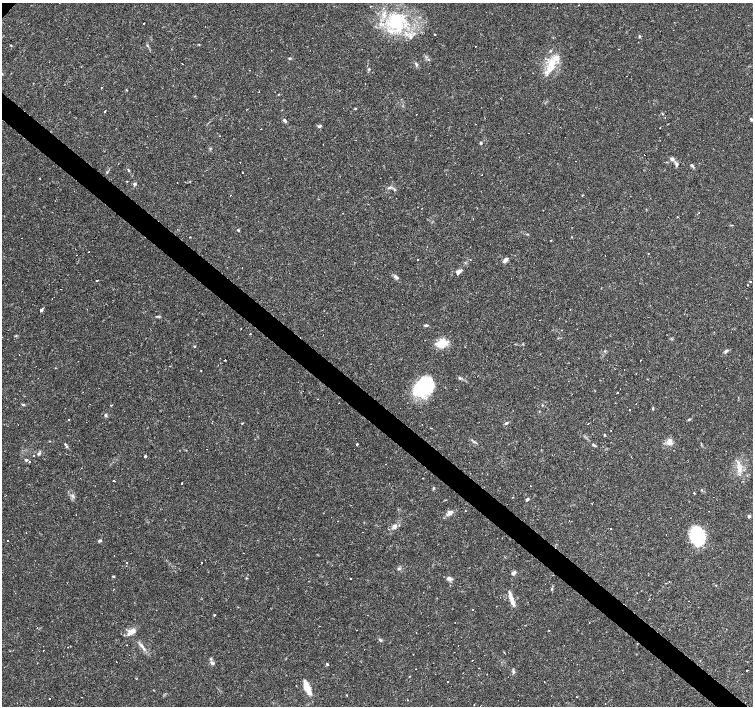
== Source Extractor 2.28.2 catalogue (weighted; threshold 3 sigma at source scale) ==
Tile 6 of 4 x 4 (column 2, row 2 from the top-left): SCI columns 1504-3005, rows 3044-4451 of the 6008 x 6021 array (HDU 1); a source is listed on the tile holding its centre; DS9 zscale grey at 2 x 2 block average (1 PNG px = mean of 2 x 2 image px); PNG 755 x 708 px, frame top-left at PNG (2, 3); no overlay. Shown black and unused: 4% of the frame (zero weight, under 2 of 3 exposures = <1% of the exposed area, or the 3 px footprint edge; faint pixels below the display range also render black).
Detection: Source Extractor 2.28.2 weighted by HDU 2 'WHT'; one run over the whole footprint, this tile lists its part. Background 0.0366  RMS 0.0033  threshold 0.0148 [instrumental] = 3 sigma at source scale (4.5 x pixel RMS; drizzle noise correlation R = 1.50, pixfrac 1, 0.0396/0.0396 arcsec/px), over >= 5 px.
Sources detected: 204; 54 cosmic-ray / hot-pixel residue — not listed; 10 inside a brighter listed object's ellipse — not listed separately; the other 140 listed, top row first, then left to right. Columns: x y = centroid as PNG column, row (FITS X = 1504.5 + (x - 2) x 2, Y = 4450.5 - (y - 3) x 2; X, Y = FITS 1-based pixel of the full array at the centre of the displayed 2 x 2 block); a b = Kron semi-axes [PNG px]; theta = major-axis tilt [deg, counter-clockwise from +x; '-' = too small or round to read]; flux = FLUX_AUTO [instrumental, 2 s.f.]
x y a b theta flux
578 5 2 2 - 0.35
370 6 2 2 - 0.65
396 21 26 22 51 48
144 23 2 2 - 0.95
435 34 2 2 - 0.45
639 36 4 3 - 0.94
11 45 3 2 - 0.44
289 58 4 2 - 0.79
416 64 5 3 - 1.2
552 65 21 10 76 16
369 69 4 3 - 0.78
2 74 4 2 - 0.5
365 83 2 2 - 0.25
126 90 3 2 - 0.48
278 94 2 2 - 0.39
105 111 2 2 - 2.2
416 114 2 2 - 0.41
751 119 4 3 - 1.1
285 121 5 3 - 1.8
319 126 5 3 - 1.2
660 128 2 2 - 0.24
261 129 2 2 - 0.26
219 136 2 2 - 0.57
481 143 4 2 - 0.8
672 159 5 4 - 2.3
240 162 2 2 - 0.98
677 164 6 4 -79 1.9
692 165 4 3 - 1.4
129 170 3 3 - 0.7
242 172 2 2 - 0.65
127 181 3 2 - 0.35
135 184 5 4 - 1.2
390 187 7 3 10 1.6
477 208 2 2 - 0.38
343 213 2 2 - 0.29
238 230 3 3 - 1
190 237 2 2 - 0.41
551 240 2 2 - 2
648 253 2 2 - 0.32
76 255 2 2 - 1.2
417 259 2 2 - 0.77
505 260 7 4 48 3.2
458 272 8 4 46 3.2
396 277 8 4 -37 2.1
511 278 2 2 - 0.25
97 280 2 2 - 1.7
750 282 2 2 - 2.5
41 310 2 2 - 8.5
158 316 6 2 -5 0.99
540 320 2 2 - 0.33
426 325 5 3 - 1.1
241 329 2 2 - 0.32
561 330 2 2 - 0.48
250 334 2 2 - 0.37
16 336 3 2 - 0.6
441 343 13 10 30 10
194 346 3 2 - 0.61
605 351 4 2 - 0.73
726 351 6 4 46 1.5
19 355 2 2 - 0.54
225 360 2 2 - 2
641 360 2 2 - 0.93
726 368 2 2 - 0.33
624 369 2 2 - 0.32
201 371 2 2 - 0.46
459 378 5 3 - 1.1
423 387 25 18 70 38
618 393 2 2 - 3.5
222 395 2 2 - 0.21
318 399 2 2 - 0.3
636 403 2 2 - 0.59
23 405 4 3 - 0.78
542 405 3 2 - 0.43
653 408 4 2 - 0.62
630 410 2 2 - 1.4
105 415 4 4 - 1.2
69 420 2 2 - 1.4
689 420 4 3 - 0.82
506 423 5 3 - 1.1
588 423 2 2 - 8.8
604 435 3 3 - 0.63
474 442 6 2 -20 1.1
670 442 10 6 -67 4
65 444 4 3 - 1.1
357 444 2 2 - 3.3
594 445 6 3 -26 1.1
206 449 2 2 - 0.66
39 454 5 4 - 1.4
145 456 2 2 - 1.7
26 460 4 3 - 1
739 466 9 5 86 4.7
114 481 2 2 - 2.4
182 482 2 2 - 1.2
433 488 4 2 - 0.71
701 490 2 2 - 0.52
694 493 2 2 - 1.9
72 496 4 4 - 1.5
527 499 5 3 - 1.1
450 513 8 5 41 3.5
749 516 3 2 - 2.3
394 526 4 4 - 3.1
389 529 2 2 - 0.49
610 529 2 2 - 1.9
362 532 2 2 - 0.61
698 535 16 11 -83 48
7 540 2 2 - 1.2
100 541 4 3 - 1.3
243 553 2 2 - 0.21
127 563 2 2 - 0.55
201 563 2 2 - 0.81
126 566 2 2 - 0.6
399 569 5 3 - 0.96
514 573 5 4 - 2.5
246 578 3 2 - 0.45
350 578 2 2 - 1.4
449 579 6 4 -20 3.1
716 585 3 2 - 0.44
552 589 3 3 - 0.64
511 597 19 4 -71 5.7
473 610 2 2 - 2.9
214 615 2 2 - 0.76
319 626 2 2 - 0.34
356 630 2 2 - 0.62
131 632 12 6 35 5.5
381 640 5 3 - 1.2
141 645 7 4 -46 2.4
43 650 2 2 - 0.81
473 660 2 2 - 1.1
116 661 2 2 - 0.34
212 663 5 4 - 1.6
327 664 3 2 - 1.1
416 669 2 2 - 0.26
513 671 5 3 - 1.4
747 671 2 2 - 2.9
447 682 2 2 - 0.95
544 682 2 2 - 0.33
307 688 17 6 -69 11
347 695 3 2 - 0.6
81 697 2 2 - 0.3
474 704 2 2 - 0.41
Isophote crosses this tile's border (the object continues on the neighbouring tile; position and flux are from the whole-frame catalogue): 2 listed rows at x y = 2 74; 751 119
Diffuse or blended objects may show on this block-average render without a row.